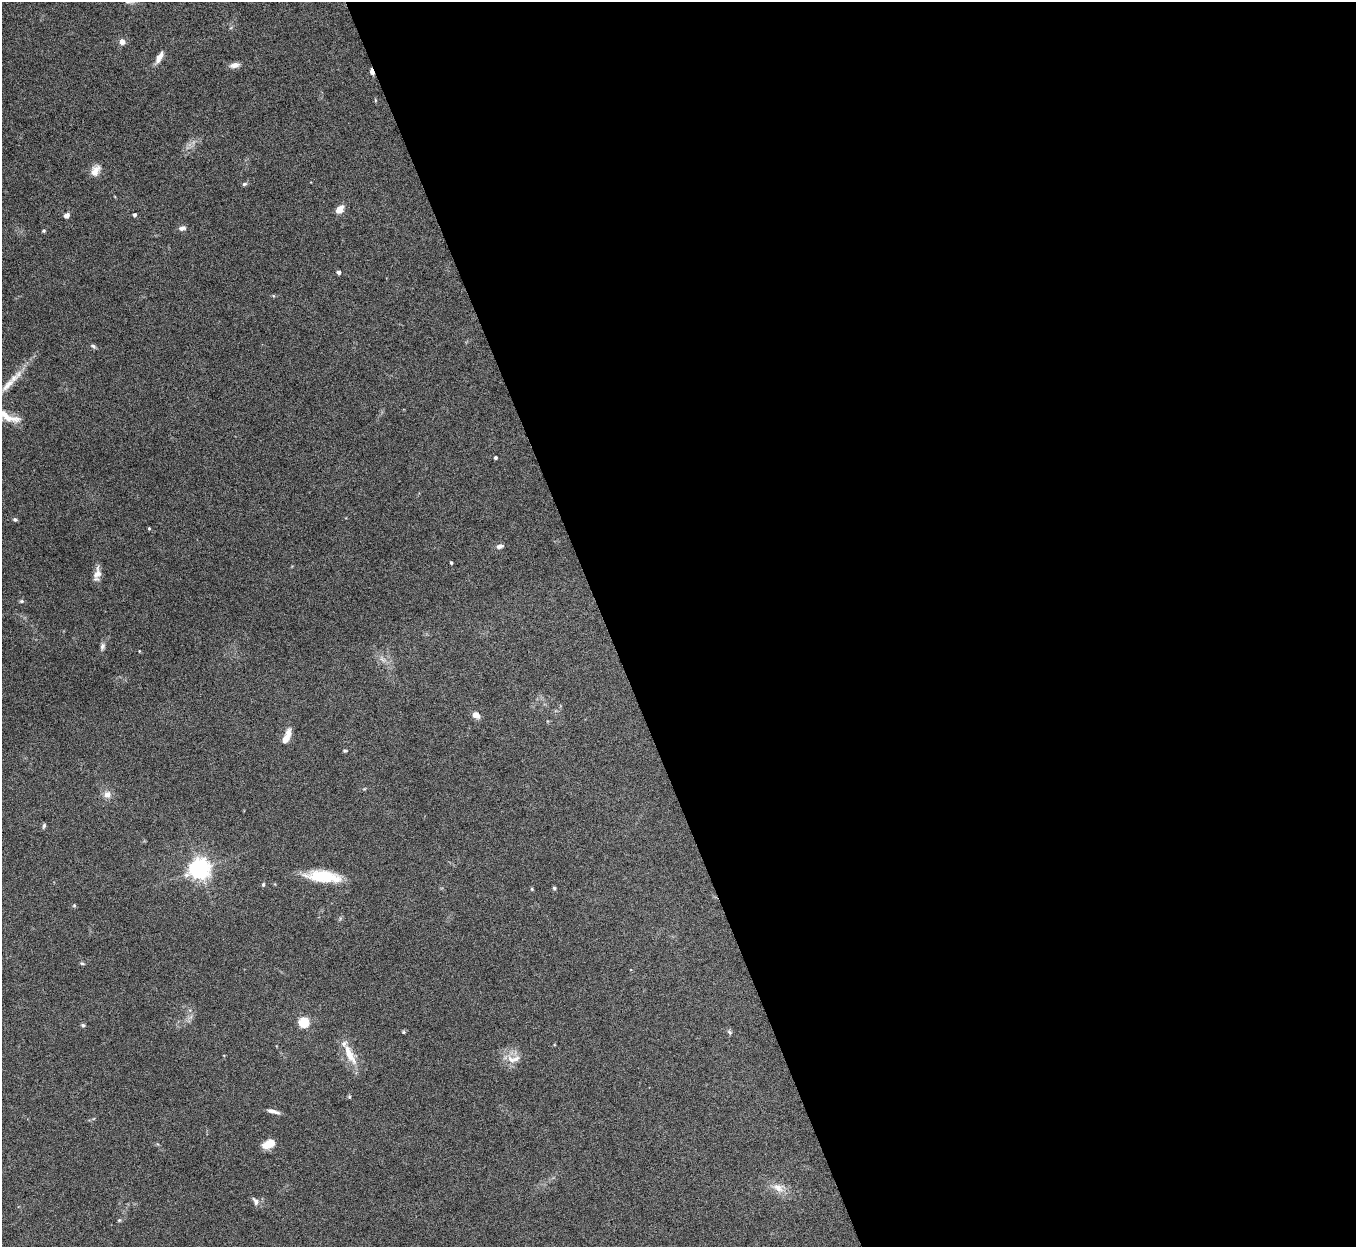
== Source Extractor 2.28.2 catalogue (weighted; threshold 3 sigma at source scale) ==
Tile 8 of 4 x 4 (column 4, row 2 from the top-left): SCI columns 4064-5417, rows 2641-3885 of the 5422 x 5406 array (HDU 1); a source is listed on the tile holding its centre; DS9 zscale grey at full resolution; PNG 1358 x 1249 px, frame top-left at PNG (2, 2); no overlay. Shown black and unused: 55% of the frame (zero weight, under 5 of 10 exposures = <1% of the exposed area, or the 3 px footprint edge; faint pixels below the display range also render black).
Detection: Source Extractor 2.28.2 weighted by HDU 2 'WHT'; one run over the whole footprint, this tile lists its part. Background 0.145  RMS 0.0057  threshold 0.0234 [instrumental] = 3 sigma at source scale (4.09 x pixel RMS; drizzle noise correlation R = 1.36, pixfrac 0.8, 0.05/0.05 arcsec/px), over >= 5 px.
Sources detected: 52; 1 too faint to see at this stretch — not listed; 1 inside a brighter listed object's ellipse — not listed separately; the other 50 listed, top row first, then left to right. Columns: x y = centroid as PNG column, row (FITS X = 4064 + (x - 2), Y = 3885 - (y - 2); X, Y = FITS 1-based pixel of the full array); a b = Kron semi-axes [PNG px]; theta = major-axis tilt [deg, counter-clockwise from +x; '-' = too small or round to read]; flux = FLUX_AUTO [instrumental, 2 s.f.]
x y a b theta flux
122 41 6 6 - 3.1
159 57 14 6 62 3.9
235 65 14 6 9 2.5
372 72 8 4 -72 1.5
375 100 6 3 -72 0.46
95 171 15 10 56 4.3
244 184 7 5 18 0.92
340 209 9 6 48 5.4
66 215 7 6 - 2
134 215 4 4 - 1.3
182 228 9 6 15 1.9
44 231 5 4 - 0.6
339 272 4 4 - 1.9
93 346 7 5 -24 1
8 385 56 7 46 9.9
7 416 35 9 -25 8.9
495 458 4 3 - 1
15 520 6 4 -24 0.94
149 528 3 3 - 0.56
500 546 9 5 19 1.8
451 563 3 3 - 0.81
97 573 16 8 79 3.9
22 601 6 4 1 0.84
102 646 9 6 77 1.6
139 651 4 3 - 0.37
476 715 8 6 -28 3.5
286 739 11 8 71 4
345 751 5 4 - 0.65
364 789 6 3 18 0.52
107 794 9 9 - 3.3
44 826 7 4 73 0.94
199 869 7 7 - 350
323 876 38 12 -6 20
263 885 5 4 - 0.77
554 888 4 4 - 0.88
532 889 5 4 - 0.59
74 905 5 5 - 0.61
82 963 6 4 -16 0.74
304 1022 5 5 - 36
83 1025 5 4 - 0.91
403 1032 4 4 - 0.59
730 1032 7 5 -42 0.98
349 1054 33 9 -63 9.5
514 1059 22 10 2 5.8
349 1097 5 5 - 0.61
273 1111 14 4 -15 2.5
268 1144 13 8 23 6.8
778 1188 17 11 -14 5.6
255 1201 12 6 -63 1.8
119 1220 5 4 - 0.66
Overlapping masked pixels (flux is a lower limit): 1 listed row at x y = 372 72
Isophote crosses this tile's border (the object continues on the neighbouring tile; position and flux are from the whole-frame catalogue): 1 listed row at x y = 7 416